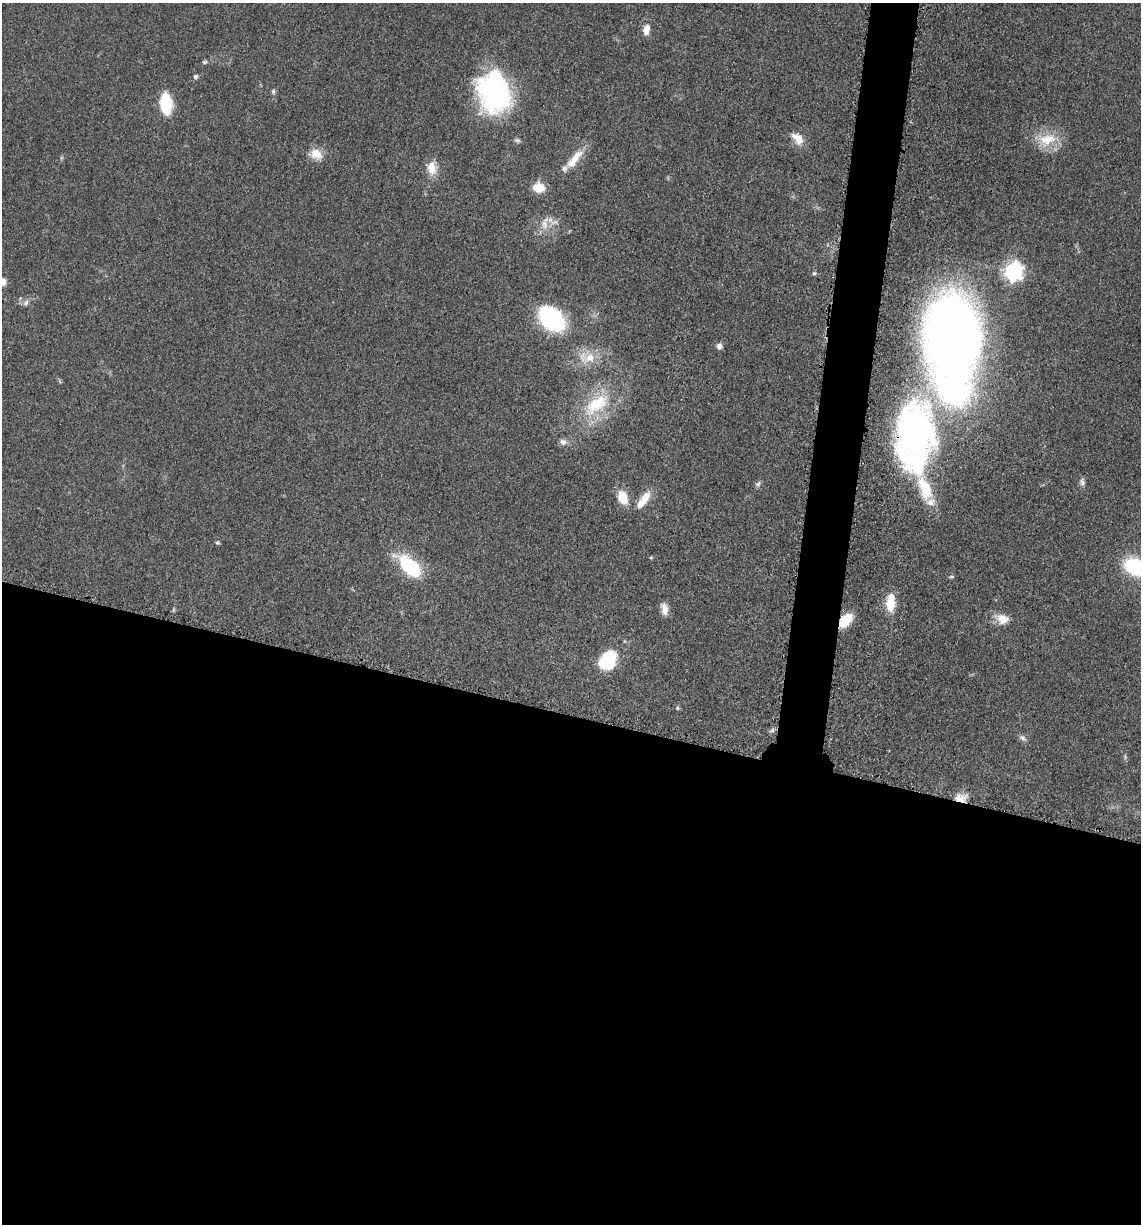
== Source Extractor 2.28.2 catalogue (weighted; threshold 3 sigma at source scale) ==
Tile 14 of 4 x 4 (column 2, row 4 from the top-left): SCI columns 1386-2524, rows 21-1242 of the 4980 x 4922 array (HDU 1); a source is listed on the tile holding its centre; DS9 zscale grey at full resolution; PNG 1143 x 1226 px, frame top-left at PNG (2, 3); no overlay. Shown black and unused: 44% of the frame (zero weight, under 3 of 5 exposures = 4% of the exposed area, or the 3 px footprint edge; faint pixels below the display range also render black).
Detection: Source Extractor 2.28.2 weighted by HDU 2 'WHT'; one run over the whole footprint, this tile lists its part. Background 0.0565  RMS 0.0059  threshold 0.0265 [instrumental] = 3 sigma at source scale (4.5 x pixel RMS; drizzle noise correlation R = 1.50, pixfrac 1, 0.05/0.05 arcsec/px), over >= 5 px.
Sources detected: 48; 2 inside a brighter object's white glare — not listed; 2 inside a brighter listed object's ellipse — not listed separately; the other 44 listed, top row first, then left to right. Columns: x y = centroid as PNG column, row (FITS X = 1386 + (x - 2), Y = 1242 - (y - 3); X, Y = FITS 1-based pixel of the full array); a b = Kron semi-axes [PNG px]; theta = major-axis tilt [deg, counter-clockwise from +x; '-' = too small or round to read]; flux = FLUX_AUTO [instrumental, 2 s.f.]
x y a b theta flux
646 29 13 8 81 5.4
204 62 6 5 - 1.1
195 77 6 5 - 1.5
273 91 7 5 -76 1.2
494 93 44 33 -77 110
166 104 15 8 -84 41
797 138 19 11 -46 7.4
1047 139 28 17 7 17
517 140 8 6 -22 1.4
316 154 18 13 -22 8.4
574 159 31 10 51 12
432 168 20 13 90 8.5
538 188 12 9 -10 12
554 222 14 6 2 3.6
544 224 19 9 -90 6.5
1014 272 8 7 - 260
814 273 6 5 - 1
2 281 10 9 - 4.3
26 303 10 6 63 2.2
551 319 22 15 -42 79
952 336 75 46 90 670
719 346 7 6 - 2.4
587 357 28 16 -4 14
596 404 44 21 38 33
914 434 66 38 84 240
563 442 10 8 -13 2.8
1082 482 10 7 -76 2.2
758 484 9 6 36 1.6
646 497 16 11 49 7.4
622 498 15 10 -70 13
217 543 5 5 - 0.91
410 566 24 11 -42 48
1135 567 15 10 -32 62
951 576 8 4 1 0.87
890 603 21 10 86 13
664 609 16 8 -79 5
1002 619 16 11 -20 8.5
845 620 14 8 46 19
608 661 20 16 54 29
677 708 5 5 - 0.81
772 730 8 4 31 1.4
1023 738 12 7 -38 2.3
1125 756 9 3 -85 1
961 798 16 10 0 7.1
Overlapping masked pixels (flux is a lower limit): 3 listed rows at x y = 914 434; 845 620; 961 798
Isophote crosses this tile's border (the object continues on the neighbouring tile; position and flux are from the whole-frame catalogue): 2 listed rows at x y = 2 281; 1135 567